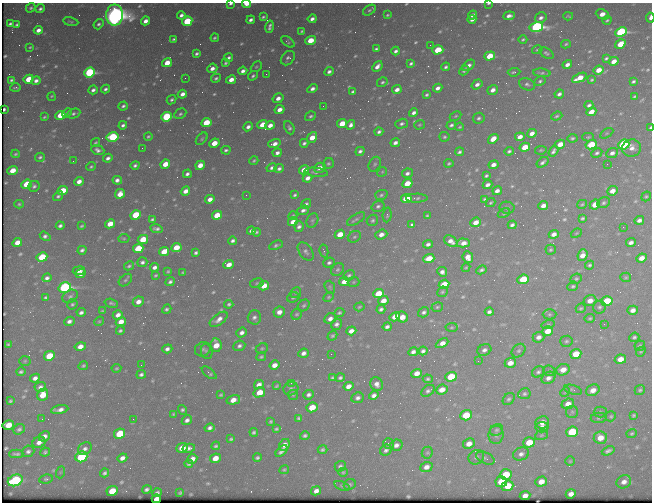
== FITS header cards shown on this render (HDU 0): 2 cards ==
NAXIS1  =                  650 / Width of table row in bytes
NAXIS2  =                  500 / Number of rows in table

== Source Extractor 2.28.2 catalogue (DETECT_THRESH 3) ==
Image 650 x 500 px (HDU 0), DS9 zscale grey, 1 PNG px = 1 image px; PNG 654 x 504 px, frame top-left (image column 1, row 500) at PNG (2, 3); each listed source drawn as its Kron ellipse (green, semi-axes under 4 px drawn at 4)
Background 438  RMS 2.1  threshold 6.44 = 3 sigma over >= 5 px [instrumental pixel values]
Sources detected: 659; of the 659, the 500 brightest by FLUX_AUTO listed and drawn (159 fainter detections omitted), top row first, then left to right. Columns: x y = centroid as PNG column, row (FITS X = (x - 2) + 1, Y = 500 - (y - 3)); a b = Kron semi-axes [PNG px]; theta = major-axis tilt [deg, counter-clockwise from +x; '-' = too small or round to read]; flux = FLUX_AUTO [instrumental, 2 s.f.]
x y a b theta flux
489 3 3 2 - 180
231 4 4 2 - 300
246 4 4 2 - 4200
31 8 5 4 - 290
40 9 4 3 - 380
369 10 7 4 34 320
602 14 7 4 -23 1600
114 15 10 8 89 150000
181 15 4 3 - 530
387 15 4 3 - 190
472 15 4 3 - 500
509 16 6 3 6 730
568 16 5 3 - 190
263 17 3 3 - 210
541 18 6 5 - 620
650 18 5 3 - 780
312 19 4 3 - 630
472 19 4 3 - 540
251 20 4 3 - 460
607 20 5 4 - 230
145 21 4 4 - 920
187 21 5 4 - 7000
71 22 8 4 -10 250
10 24 4 3 - 310
99 24 5 4 - 340
17 25 4 3 - 320
270 27 6 3 78 430
536 27 7 5 13 41000
38 30 4 4 - 930
302 31 4 3 - 240
621 32 6 4 23 25000
215 38 4 3 - 250
174 39 3 3 - 240
523 39 4 3 - 250
311 40 5 4 - 3400
288 42 7 4 -35 230
566 44 5 3 - 200
620 44 5 4 - 3800
430 45 2 2 - 310
30 47 4 3 - 180
376 49 4 3 - 300
438 50 5 4 - 5000
537 50 5 3 - 180
396 51 4 3 - 460
546 53 8 5 -31 320
196 54 4 3 - 320
490 56 5 4 - 4200
228 58 4 3 - 400
288 58 8 6 48 490
606 58 4 3 - 260
614 61 5 4 - 1400
167 63 5 4 - 2500
225 63 3 3 - 240
411 63 4 3 - 310
567 64 5 4 - 710
469 65 7 4 36 680
377 66 6 4 48 850
256 67 6 4 43 200
446 67 4 3 - 340
212 68 5 4 - 830
599 70 5 4 - 1600
243 71 4 3 - 610
464 71 5 4 - 270
89 72 5 5 - 19000
329 72 5 4 - 520
514 72 6 3 6 340
542 73 8 4 -6 330
266 74 2 2 - 310
253 76 5 4 - 310
185 78 2 2 - 210
216 78 5 3 - 290
579 78 8 4 26 2500
29 79 5 4 - 4000
11 80 3 3 - 270
231 80 5 4 - 1300
592 80 3 3 - 200
36 81 4 4 - 580
540 81 6 4 29 290
633 81 4 3 - 280
382 82 5 4 - 290
477 84 6 4 36 710
527 84 8 6 -23 420
16 88 5 3 - 250
438 88 5 4 - 700
105 89 4 3 - 390
312 89 5 4 - 680
93 90 4 4 - 490
397 90 5 4 - 820
493 90 5 4 - 900
353 92 4 3 - 300
182 94 4 4 - 920
559 94 5 3 - 480
427 95 4 3 - 290
634 96 4 3 - 200
52 97 4 3 - 220
278 98 5 4 - 970
172 100 5 4 - 310
589 105 4 3 - 410
123 106 5 3 - 360
323 106 2 2 - 230
4 109 3 2 - 230
280 110 5 4 - 1200
591 112 5 4 - 1700
67 113 5 4 - 200
74 113 7 4 22 350
414 113 5 3 - 570
180 114 6 5 - 350
60 115 5 4 - 4500
310 116 5 4 - 300
456 116 6 4 27 210
557 116 6 4 20 230
44 117 3 3 - 190
166 117 5 4 - 13000
479 118 6 5 - 380
206 123 5 4 - 4600
342 124 5 4 - 3200
402 124 6 5 - 390
123 125 4 3 - 420
262 125 5 4 - 2000
270 125 5 4 - 1100
351 125 5 4 - 610
419 125 5 5 - 200
451 125 5 4 - 360
248 127 5 4 - 580
460 127 4 3 - 190
289 128 7 4 -66 380
650 128 3 2 - 300
379 132 4 3 - 390
532 133 5 4 - 950
607 133 7 4 31 250
148 136 4 4 - 230
113 137 6 4 13 15000
312 137 6 4 53 2100
444 137 5 5 - 250
520 137 5 4 - 1200
588 137 6 4 2 200
572 138 5 4 - 270
202 139 7 4 47 260
493 139 6 4 38 1800
95 143 5 4 - 200
214 143 5 4 - 2400
304 143 4 3 - 370
395 143 5 4 - 620
274 144 6 4 17 860
560 144 5 4 - 1900
591 145 6 4 28 5900
624 145 6 5 - 24000
525 147 5 4 - 3700
142 148 2 2 - 930
632 148 9 8 - 1100
98 150 7 4 -20 580
226 150 4 3 - 320
541 150 6 4 9 190
360 151 5 4 - 450
509 151 5 3 - 300
553 151 6 4 58 460
459 152 4 3 - 340
277 153 4 4 - 570
597 153 6 4 28 340
612 153 6 5 - 680
15 154 4 3 - 220
40 157 5 4 - 310
108 158 5 4 - 550
73 161 2 2 - 200
254 161 4 3 - 210
543 162 6 3 36 420
449 163 4 4 - 230
165 164 5 4 - 2200
328 164 6 5 - 260
375 164 8 5 60 360
607 164 2 2 - 360
135 165 4 3 - 370
200 165 5 4 - 1600
493 165 5 4 - 890
91 167 5 3 - 230
272 168 5 4 - 430
320 168 6 5 - 980
279 169 4 3 - 400
13 170 5 4 - 2400
304 170 5 4 - 1700
316 172 12 4 -8 370
382 172 5 4 - 180
407 173 5 4 - 510
187 174 4 4 - 450
486 176 4 3 - 260
307 178 5 4 - 820
117 180 5 4 - 620
79 181 5 4 - 1000
407 183 5 4 - 2800
27 184 5 4 - 5100
487 185 5 3 - 630
34 186 6 5 - 350
63 190 5 4 - 3500
185 191 5 4 - 1300
497 191 5 4 - 750
612 191 5 4 - 1100
120 194 5 4 - 1400
246 195 3 2 - 200
295 195 4 3 - 270
381 195 6 5 - 310
58 196 5 4 - 310
646 196 5 4 - 210
406 198 5 4 - 6200
417 198 11 4 1 400
210 199 5 4 - 1100
485 199 4 3 - 240
491 203 5 3 - 220
604 203 6 5 - 320
19 204 5 3 - 210
306 204 5 4 - 360
582 204 5 3 - 190
595 205 5 4 - 2600
378 206 6 5 - 400
543 206 5 4 - 910
507 208 7 6 - 330
303 210 6 4 22 570
504 213 6 4 30 220
136 215 5 4 - 5600
217 215 5 4 - 3800
387 215 7 4 85 300
293 216 4 4 - 200
427 216 4 3 - 190
582 218 4 3 - 250
152 219 4 3 - 270
356 219 10 5 32 420
312 220 8 5 66 290
372 220 6 5 - 300
639 220 5 4 - 620
293 222 5 4 - 1400
476 222 5 4 - 1400
110 224 5 4 - 2500
412 225 3 3 - 460
512 225 4 4 - 430
60 226 4 3 - 400
81 226 4 3 - 210
299 226 5 4 - 530
623 227 2 2 - 430
156 229 6 4 -10 470
251 231 4 4 - 600
256 232 4 3 - 290
576 233 6 4 22 180
340 234 5 4 - 2300
381 234 6 4 22 990
554 234 5 4 - 930
45 236 6 4 -32 500
354 237 7 5 30 300
124 238 6 3 4 190
143 239 5 4 - 4200
233 241 4 3 - 430
451 241 7 5 -31 1000
17 242 5 4 - 1500
463 243 6 4 -4 1300
631 243 5 4 - 610
428 244 5 4 - 520
276 245 7 4 25 330
176 247 5 4 - 2900
138 249 5 4 - 6400
82 250 4 3 - 390
551 250 5 5 - 220
306 251 10 6 -55 520
324 251 6 4 -79 190
164 252 5 4 - 3300
196 253 4 3 - 320
582 255 6 5 - 1300
42 257 5 4 - 6400
468 257 6 5 - 1200
641 258 5 4 - 1300
429 259 6 4 20 4000
142 262 5 5 - 430
329 263 6 5 - 400
229 265 5 4 - 1200
590 265 4 4 - 280
129 266 5 4 - 270
155 267 5 4 - 670
466 268 4 3 - 180
337 269 7 5 44 320
481 270 5 3 - 340
79 271 6 4 9 800
168 271 4 3 - 190
183 272 4 3 - 190
442 272 5 4 - 640
81 274 5 4 - 740
156 275 4 3 - 200
349 275 6 4 27 300
626 277 5 4 - 220
47 278 4 4 - 470
523 279 6 4 23 6300
576 279 6 5 - 240
125 280 7 5 40 320
170 282 5 3 - 380
344 282 5 4 - 1500
353 282 6 5 - 220
257 283 7 4 11 240
444 284 5 4 - 4300
264 286 5 4 - 2100
573 286 5 4 - 270
65 287 6 5 - 33000
330 287 7 5 -69 250
296 292 6 5 - 280
442 292 6 5 - 260
378 294 5 4 - 4200
70 296 8 6 31 420
46 297 4 3 - 270
293 297 6 5 - 350
329 297 6 4 27 190
383 301 5 4 - 1600
590 301 6 5 - 1400
607 301 6 5 - 10000
138 302 6 5 - 1000
111 303 7 3 -16 280
72 304 5 5 - 270
229 304 4 4 - 270
304 305 6 5 - 290
359 307 5 4 - 180
437 307 6 4 17 240
600 307 6 6 - 360
581 308 5 4 - 220
167 309 5 4 - 290
381 309 4 4 - 410
633 310 5 4 - 890
102 311 4 3 - 180
81 312 4 3 - 490
279 312 6 5 - 1100
424 312 6 4 34 400
489 312 4 3 - 410
339 313 5 4 - 250
297 314 6 5 - 270
549 314 7 5 1 290
118 315 5 4 - 920
254 317 7 6 - 560
395 317 5 4 - 2100
402 317 6 5 - 1800
590 318 5 4 - 210
219 319 10 5 37 950
330 319 6 5 - 800
69 321 5 4 - 590
99 321 5 4 - 190
121 322 5 4 - 1600
336 324 6 5 - 540
604 324 2 2 - 500
548 325 6 4 14 230
387 327 4 3 - 480
451 327 6 4 3 200
120 331 4 4 - 270
351 331 5 4 - 960
548 331 5 4 - 2100
242 333 5 4 - 630
332 336 5 4 - 250
538 337 6 5 - 700
634 337 5 4 - 300
566 341 6 5 - 300
442 343 7 4 27 1100
8 344 3 3 - 210
216 345 7 5 -84 2400
80 346 6 4 14 1200
239 346 6 5 - 480
640 346 5 5 - 250
262 348 6 5 - 220
167 349 5 4 - 540
203 349 8 7 - 390
484 350 7 5 26 590
423 351 4 4 - 440
519 351 7 6 - 360
207 352 7 5 -71 290
413 352 5 4 - 570
641 352 5 4 - 190
303 353 5 4 - 710
331 354 2 2 - 380
576 354 5 5 - 4100
49 356 5 5 - 5100
261 357 5 4 - 260
620 359 5 4 - 1600
25 361 5 5 - 210
478 361 2 2 - 380
510 363 5 5 - 1300
141 365 2 2 - 180
274 365 5 4 - 1200
83 366 5 4 - 230
116 368 5 3 - 190
563 370 7 5 21 1500
549 371 6 5 - 250
21 372 5 4 - 330
538 372 6 5 - 370
209 373 8 4 -38 400
417 373 5 4 - 1300
141 374 5 4 - 410
451 377 6 4 21 5800
35 378 5 4 - 710
332 378 3 3 - 260
340 378 4 3 - 320
548 378 7 5 33 740
428 379 5 4 - 260
291 383 2 2 - 210
377 384 7 6 - 780
259 385 5 4 - 860
277 386 4 3 - 190
348 386 5 4 - 1100
40 387 6 5 - 570
291 389 7 6 - 450
442 390 6 4 24 1600
573 390 9 4 -16 350
593 390 7 5 29 1200
640 390 5 4 - 270
428 391 7 5 37 400
259 392 6 4 30 3000
565 392 5 4 - 180
524 394 6 5 - 330
43 395 6 5 - 2700
221 395 4 3 - 240
293 395 5 5 - 190
308 395 5 4 - 490
374 395 5 4 - 610
358 398 6 5 - 540
509 399 7 5 47 330
233 400 7 4 14 1500
10 401 4 3 - 220
568 404 6 5 - 1300
312 407 5 4 - 3100
60 410 9 4 10 830
183 410 5 4 - 330
572 412 6 6 - 320
600 412 6 5 - 270
173 414 3 3 - 190
466 415 6 5 - 5200
634 415 4 3 - 220
611 416 5 5 - 220
299 418 4 3 - 250
599 418 8 5 1 290
42 419 2 2 - 320
133 419 3 2 - 250
187 420 5 4 - 590
271 421 4 3 - 220
542 422 7 6 - 1500
8 425 6 5 - 2800
542 427 6 5 - 1000
210 428 5 4 - 520
19 429 6 5 - 350
276 429 4 3 - 240
496 430 7 5 34 310
254 432 4 3 - 290
572 432 6 5 - 7800
632 433 5 4 - 250
120 434 6 5 - 7000
496 435 9 7 82 530
541 435 6 5 - 230
44 436 6 5 - 930
305 436 5 4 - 340
600 438 6 6 - 1800
231 439 4 3 - 240
39 442 7 5 26 880
529 442 6 5 - 3300
388 444 5 5 - 280
469 444 6 5 - 1300
284 445 6 5 - 1200
396 445 6 5 - 730
216 446 4 3 - 270
182 448 6 4 21 2600
189 448 6 4 12 630
85 449 7 6 - 490
322 450 5 4 - 310
386 450 6 5 - 450
28 451 6 5 - 440
282 451 7 3 42 570
608 451 7 4 22 440
45 452 5 4 - 250
427 453 6 5 - 220
16 454 7 3 1 390
521 454 8 6 20 630
81 457 6 5 - 15000
476 457 8 7 - 490
122 458 5 4 - 770
215 458 5 4 - 1800
257 458 4 3 - 300
485 458 10 5 -24 400
192 459 5 4 - 1000
570 461 4 4 - 180
189 464 4 3 - 280
340 466 6 5 - 350
426 467 6 5 - 880
284 470 5 4 - 200
61 472 6 4 70 190
343 472 5 4 - 220
105 473 4 3 - 340
506 474 6 5 - 4200
46 479 7 4 7 320
15 480 8 5 21 18000
501 482 6 5 - 5000
541 482 6 5 - 1500
624 482 7 6 - 970
350 484 6 5 - 270
342 486 8 4 -19 240
507 486 6 5 - 3900
147 489 5 4 - 380
112 491 6 5 - 3300
316 491 5 4 - 770
157 493 4 3 - 350
180 493 4 3 - 190
571 494 5 4 - 920
525 496 5 4 - 1000
156 499 5 4 - 990
At the frame edge (FLAGS 8, measured only in part): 5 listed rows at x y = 489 3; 231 4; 246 4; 650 18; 650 128
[159 fainter detections neither listed nor drawn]